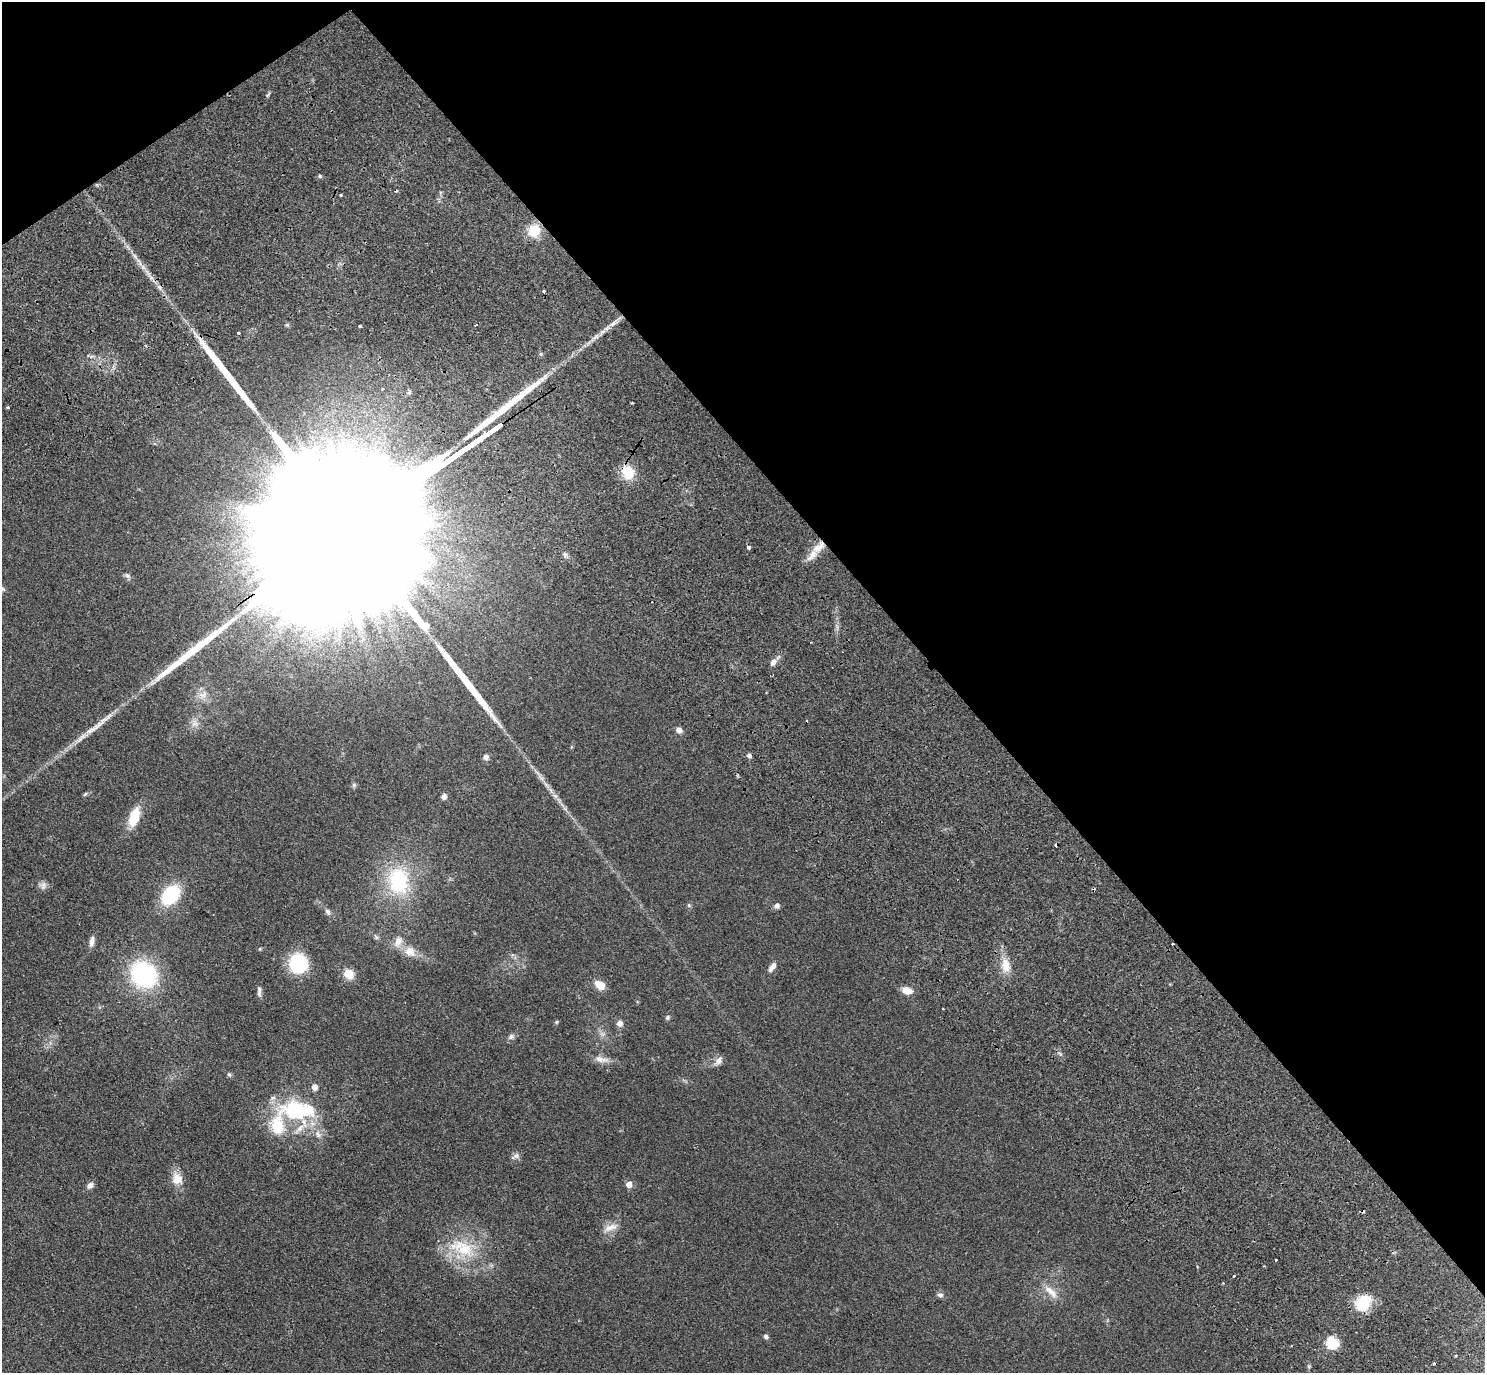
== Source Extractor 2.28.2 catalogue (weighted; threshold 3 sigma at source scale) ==
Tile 3 of 4 x 4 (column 3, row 1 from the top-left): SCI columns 3158-4640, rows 4578-5948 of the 6273 x 6269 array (HDU 1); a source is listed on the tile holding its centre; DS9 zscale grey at full resolution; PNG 1487 x 1375 px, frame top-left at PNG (2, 2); no overlay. Shown black and unused: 38% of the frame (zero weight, under 2 of 3 exposures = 11% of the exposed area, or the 3 px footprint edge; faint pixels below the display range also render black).
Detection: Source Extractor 2.28.2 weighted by HDU 2 'WHT'; one run over the whole footprint, this tile lists its part. Background 0.0938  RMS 0.0086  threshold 0.0385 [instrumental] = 3 sigma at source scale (4.5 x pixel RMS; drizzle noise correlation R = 1.50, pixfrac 1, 0.05/0.05 arcsec/px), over >= 5 px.
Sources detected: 82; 8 cosmic-ray / hot-pixel residue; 4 long thin detections or spike segments (spike, bleed or trail) — not listed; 5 inside a brighter listed object's ellipse — not listed separately; the other 65 listed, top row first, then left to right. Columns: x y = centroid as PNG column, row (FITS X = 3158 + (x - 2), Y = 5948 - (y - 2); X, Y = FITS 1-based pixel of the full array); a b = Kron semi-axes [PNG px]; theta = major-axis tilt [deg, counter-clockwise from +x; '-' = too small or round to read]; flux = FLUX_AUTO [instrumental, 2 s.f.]
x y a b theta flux
268 94 8 3 45 1.1
320 176 5 4 - 1.2
341 195 3 2 - 1
534 231 12 11 - 22
544 291 3 3 - 3.4
287 325 6 4 -18 1.2
360 326 3 3 - 2.7
238 333 3 3 - 2.1
383 389 3 2 - 1.1
8 407 3 3 - 2.4
628 472 19 14 -74 17
748 547 3 3 - 5
818 547 20 9 38 11
565 554 8 5 -69 2
127 575 9 5 -30 2.1
773 662 10 7 61 4.3
203 695 14 10 29 7.9
195 723 11 10 - 6.1
679 730 6 6 - 4.1
749 756 6 5 - 2.1
486 757 7 6 - 2.9
354 785 6 5 - 1.4
444 797 7 6 - 3.1
134 817 22 11 71 21
398 881 31 23 -81 67
43 885 11 10 - 3.8
170 895 16 11 50 65
777 906 8 6 29 2.4
328 912 10 6 -47 3
376 937 8 6 -42 2
92 941 12 7 75 4.6
260 949 5 4 - 0.94
410 952 17 14 -28 11
299 963 18 17 - 52
1006 965 19 11 -79 13
772 967 13 6 53 4.4
144 974 24 21 -41 110
349 974 10 9 - 13
600 985 9 7 -34 13
907 990 11 7 -15 8.4
259 991 13 5 -90 3.1
943 1009 3 2 - 0.94
667 1018 7 5 48 1.6
556 1022 5 5 - 1
620 1023 7 7 - 4.2
511 1037 9 7 17 2.7
601 1059 23 8 -12 7.1
718 1061 15 8 52 4.2
229 1074 7 5 -62 1.4
314 1087 5 5 - 6.5
297 1110 48 26 -8 78
515 1156 14 6 29 2.9
177 1179 17 14 -68 11
629 1184 5 5 - 8.9
90 1185 9 7 32 3.8
610 1227 22 8 22 7.5
463 1248 37 21 -30 42
1276 1260 3 3 - 1.1
1051 1292 25 9 -43 10
940 1295 8 6 -2 2.6
1363 1303 19 15 52 28
766 1336 6 5 - 2
1332 1342 6 5 - 87
1434 1363 3 2 - 1.1
1309 1366 6 3 19 1.1
Overlapping masked pixels (flux is a lower limit): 2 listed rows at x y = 628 472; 818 547